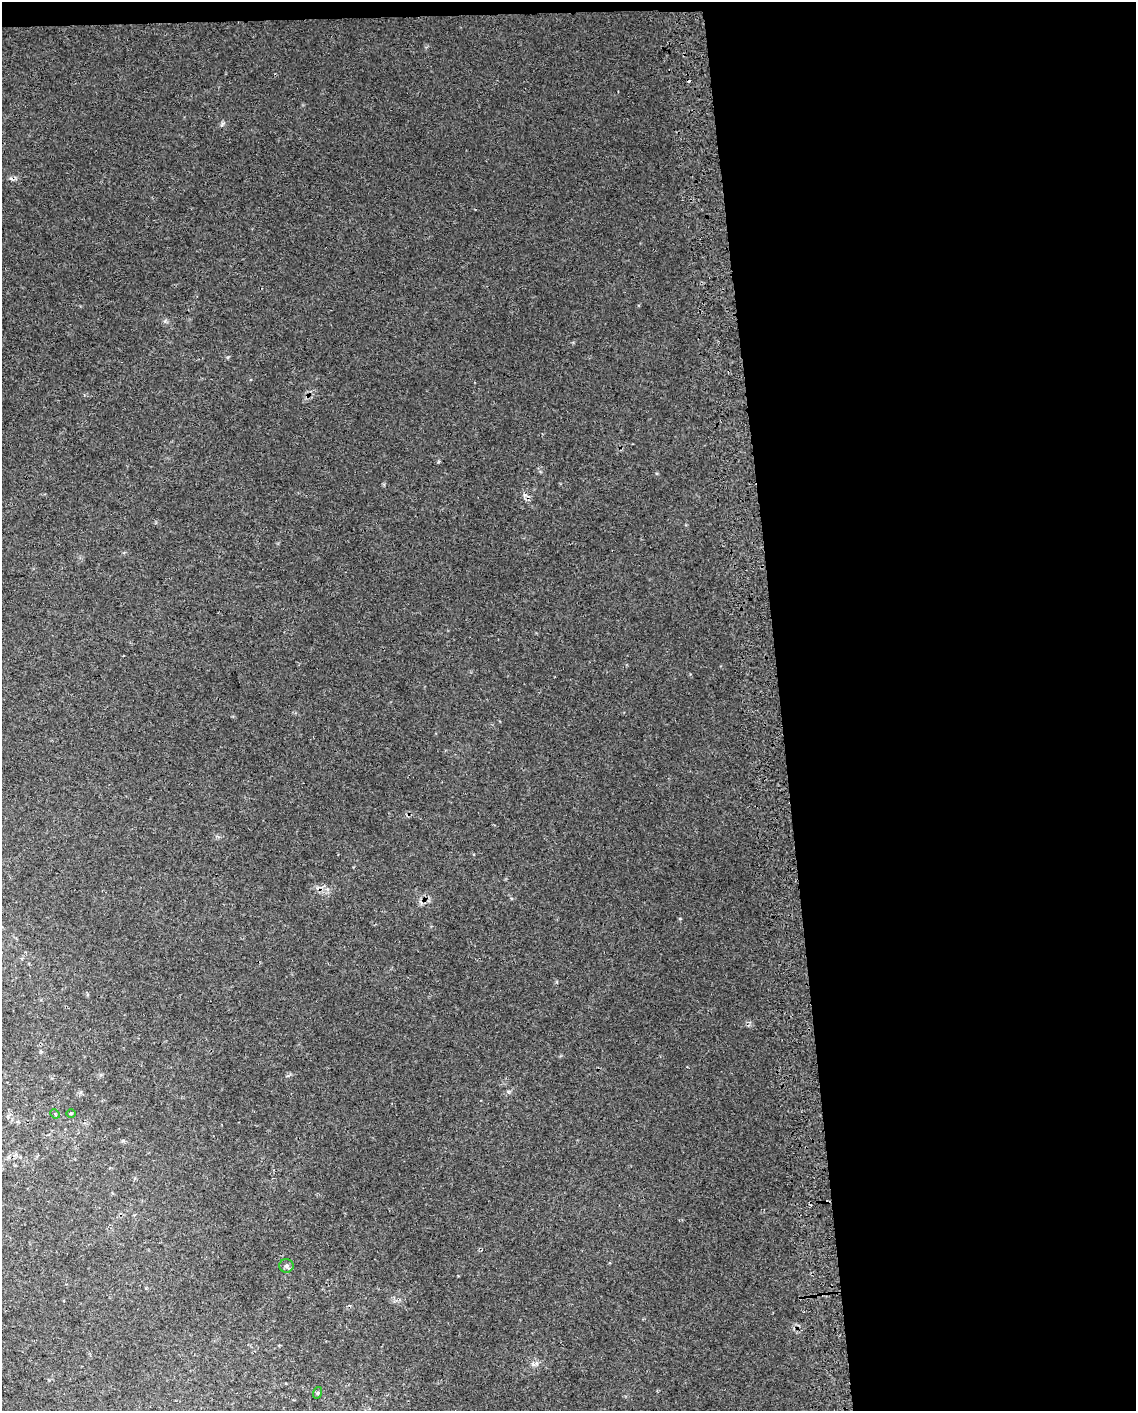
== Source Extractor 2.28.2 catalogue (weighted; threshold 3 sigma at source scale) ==
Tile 4 of 4 x 3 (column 4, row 1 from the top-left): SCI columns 3445-4578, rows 2827-4235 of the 4618 x 4284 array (HDU 1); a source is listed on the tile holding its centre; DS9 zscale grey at full resolution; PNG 1138 x 1413 px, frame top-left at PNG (2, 2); each listed source drawn as its Kron ellipse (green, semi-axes under 4 px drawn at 4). Shown black and unused: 32% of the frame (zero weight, under 2 of 3 exposures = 3% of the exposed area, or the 3 px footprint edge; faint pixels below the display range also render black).
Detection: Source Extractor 2.28.2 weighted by HDU 2 'WHT'; one run over the whole footprint, this tile lists its part. Background 0.0111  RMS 0.0076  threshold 0.034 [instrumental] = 3 sigma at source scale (4.5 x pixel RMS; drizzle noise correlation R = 1.50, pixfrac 1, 0.0396/0.0396 arcsec/px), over >= 5 px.
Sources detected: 6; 2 cosmic-ray / hot-pixel residue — neither listed nor drawn; the other 4 listed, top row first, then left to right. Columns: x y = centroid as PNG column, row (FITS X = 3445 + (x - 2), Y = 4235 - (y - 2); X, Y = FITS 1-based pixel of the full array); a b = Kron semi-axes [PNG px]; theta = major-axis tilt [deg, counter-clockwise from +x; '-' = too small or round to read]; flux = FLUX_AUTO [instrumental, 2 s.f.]
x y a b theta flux
71 1113 4 3 - 0.77
55 1114 5 4 - 1
286 1266 7 7 - 2.2
317 1393 6 4 71 0.94